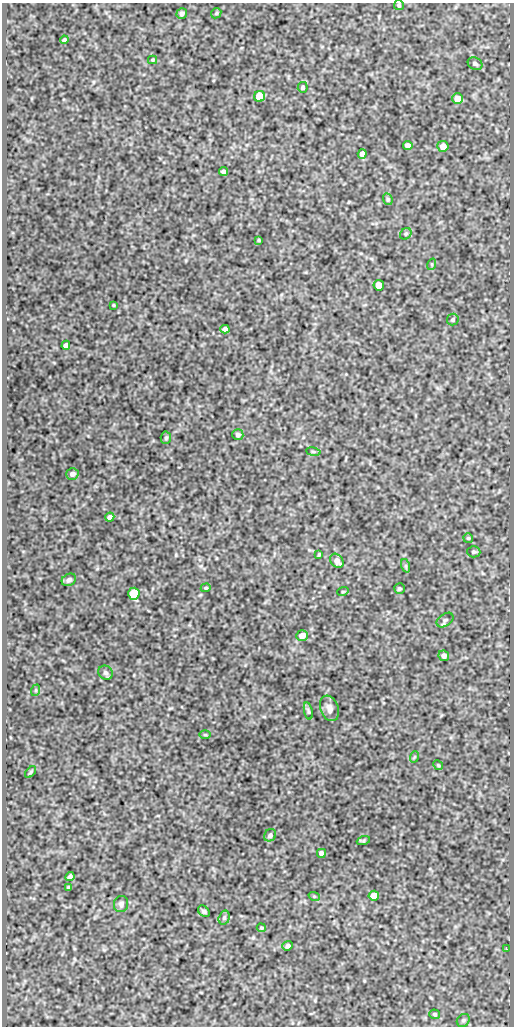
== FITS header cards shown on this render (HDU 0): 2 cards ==
NAXIS1  =                  512
NAXIS2  =                 1024

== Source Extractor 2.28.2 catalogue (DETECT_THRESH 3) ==
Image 512 x 1024 px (HDU 0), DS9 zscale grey, 1 PNG px = 1 image px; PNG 516 x 1028 px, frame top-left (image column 1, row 1024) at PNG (2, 3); each listed source drawn as its Kron ellipse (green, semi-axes under 4 px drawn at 4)
Background 416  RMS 0.88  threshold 2.65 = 3 sigma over >= 5 px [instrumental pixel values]
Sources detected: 63; all 63 listed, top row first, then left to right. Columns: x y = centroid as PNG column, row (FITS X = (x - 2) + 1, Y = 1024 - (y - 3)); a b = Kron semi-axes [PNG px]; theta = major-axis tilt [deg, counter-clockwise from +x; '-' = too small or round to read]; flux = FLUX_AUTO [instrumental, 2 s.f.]
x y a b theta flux
399 5 5 5 - 82
216 13 6 4 46 78
182 14 6 5 - 170
64 40 4 4 - 100
152 60 4 4 - 62
475 64 7 6 - 150
303 87 5 5 - 110
260 96 5 5 - 1700
458 99 5 5 - 750
408 146 5 4 - 280
443 146 5 5 - 430
362 154 5 4 - 360
224 172 4 4 - 240
388 199 6 4 -69 90
406 234 6 5 - 87
259 240 3 3 - 56
432 264 6 4 72 72
379 285 5 5 - 960
113 305 3 2 - 48
453 320 6 5 - 100
225 329 4 4 - 230
66 345 4 4 - 190
238 435 5 5 - 140
166 438 6 5 - 97
313 452 7 3 -9 78
72 474 6 5 - 240
110 517 5 4 - 210
468 538 5 4 - 71
474 552 6 5 - 120
319 555 4 3 - 62
337 561 8 6 -52 350
406 566 7 4 -72 100
69 580 7 6 - 180
206 588 5 4 - 73
399 589 5 5 - 110
343 591 6 3 19 52
134 594 6 5 - 2400
445 620 9 6 35 140
302 636 6 5 - 440
444 656 5 5 - 220
105 673 7 6 - 160
36 690 6 3 72 65
329 708 13 8 -69 390
308 711 9 3 -77 99
205 735 6 4 -1 60
414 757 6 3 71 60
438 765 5 4 - 67
31 772 7 4 46 77
270 835 6 5 - 160
363 841 7 4 18 83
321 853 4 4 - 270
70 877 5 4 - 180
69 888 4 3 - 120
314 896 6 3 -19 61
374 896 5 5 - 510
121 904 8 7 - 190
204 911 6 5 - 110
224 918 7 5 74 140
261 928 4 3 - 66
288 946 5 4 - 150
506 949 4 2 - 44
435 1014 5 4 - 84
463 1020 7 6 - 130